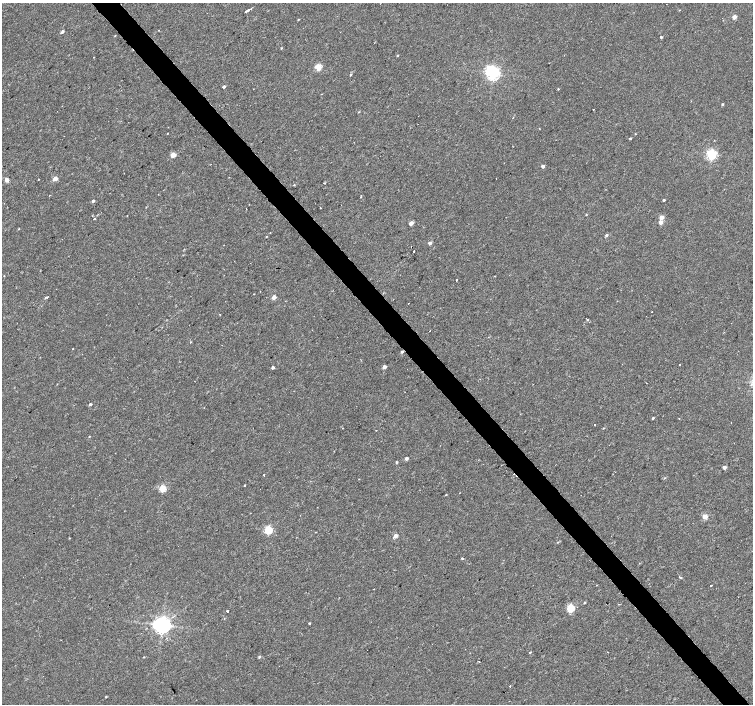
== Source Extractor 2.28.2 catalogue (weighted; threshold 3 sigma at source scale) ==
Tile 6 of 4 x 4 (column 2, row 2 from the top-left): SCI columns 1507-3007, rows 3015-4417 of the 6008 x 5965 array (HDU 1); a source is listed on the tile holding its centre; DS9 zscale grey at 2 x 2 block average (1 PNG px = mean of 2 x 2 image px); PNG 755 x 706 px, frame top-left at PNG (2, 3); no overlay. Shown black and unused: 4% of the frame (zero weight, under 2 of 3 exposures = <1% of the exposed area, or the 3 px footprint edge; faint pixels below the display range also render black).
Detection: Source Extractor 2.28.2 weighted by HDU 2 'WHT'; one run over the whole footprint, this tile lists its part. Background 0.00282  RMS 0.0023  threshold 0.0105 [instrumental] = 3 sigma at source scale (4.5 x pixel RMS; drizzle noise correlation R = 1.50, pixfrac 1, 0.0396/0.0396 arcsec/px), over >= 5 px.
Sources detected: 101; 2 cosmic-ray / hot-pixel residue — not listed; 1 inside a brighter listed object's ellipse — not listed separately; the other 98 listed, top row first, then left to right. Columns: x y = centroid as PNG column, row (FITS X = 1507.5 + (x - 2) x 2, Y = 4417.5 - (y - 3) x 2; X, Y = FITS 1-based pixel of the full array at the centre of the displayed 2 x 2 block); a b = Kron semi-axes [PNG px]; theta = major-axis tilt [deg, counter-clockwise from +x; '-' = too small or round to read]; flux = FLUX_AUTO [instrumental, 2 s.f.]
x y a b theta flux
248 10 6 2 33 5.1
679 10 2 2 - 0.27
734 17 2 2 - 5.2
298 20 3 2 - 0.29
158 30 2 2 - 0.19
62 32 3 3 - 1.3
115 36 2 2 - 0.27
661 37 3 2 - 0.68
281 48 3 2 - 0.39
397 56 2 2 - 0.45
94 57 2 2 - 0.24
318 67 3 3 - 17
492 73 4 4 - 170
350 75 3 2 - 0.54
224 86 2 2 - 1.5
558 89 2 2 - 0.64
321 94 2 2 - 0.27
722 104 3 2 - 0.6
359 112 3 2 - 0.36
167 133 2 2 - 0.63
635 134 2 2 - 0.3
630 138 2 2 - 0.63
173 155 3 3 - 8.1
712 155 3 3 - 72
543 166 2 2 - 2.3
55 178 3 2 - 6.1
39 179 2 2 - 0.28
7 180 2 2 - 5.3
325 183 3 2 - 0.38
294 185 3 2 - 0.28
361 197 2 2 - 0.39
664 200 2 2 - 0.72
93 201 3 2 - 1.3
146 207 2 2 - 0.43
246 208 2 2 - 0.6
320 208 2 2 - 1.1
127 215 2 2 - 0.21
586 215 2 2 - 0.39
661 217 3 2 - 4.8
94 219 2 2 - 1.3
661 222 3 2 - 4.1
411 223 3 2 - 5.1
19 229 3 2 - 0.28
606 235 4 3 - 0.9
266 237 2 2 - 0.3
430 243 2 2 - 2.6
414 251 2 2 - 1.8
4 276 2 2 - 0.28
456 280 2 2 - 3.6
45 297 2 2 - 0.43
274 297 3 2 - 5.3
408 303 2 2 - 0.48
652 312 2 2 - 0.34
219 314 2 2 - 0.27
587 319 2 2 - 0.88
430 331 2 2 - 0.27
72 349 2 2 - 0.23
402 352 3 2 - 0.79
680 365 2 2 - 3
384 367 2 2 - 3.1
273 368 2 2 - 1.5
407 369 2 2 - 0.54
90 404 3 2 - 0.94
653 418 3 2 - 0.69
679 418 2 2 - 0.33
731 423 2 2 - 0.53
595 425 2 2 - 2.4
603 428 3 2 - 0.31
376 430 2 2 - 0.32
89 436 3 2 - 0.33
406 459 2 2 - 2
396 462 2 2 - 0.69
724 467 2 2 - 3.1
264 475 2 2 - 0.51
244 485 2 2 - 0.76
163 488 3 3 - 23
446 495 2 2 - 0.33
705 516 3 3 - 9.1
268 530 3 3 - 39
396 536 3 2 - 4.3
558 542 3 2 - 0.35
462 558 2 2 - 1.9
681 577 2 2 - 2.8
597 585 2 2 - 0.37
711 585 2 2 - 0.83
584 603 3 2 - 0.51
619 604 3 2 - 0.38
571 608 3 3 - 31
227 611 2 2 - 1.9
309 623 3 2 - 0.5
162 625 5 4 - 310
530 652 2 2 - 0.85
608 652 2 2 - 0.25
144 657 2 2 - 0.3
259 657 3 3 - 0.74
479 661 2 2 - 0.28
510 686 2 2 - 1
106 697 2 2 - 0.41
Overlapping masked pixels (flux is a lower limit): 1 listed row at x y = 402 352
Diffuse or blended objects may show on this block-average render without a row.